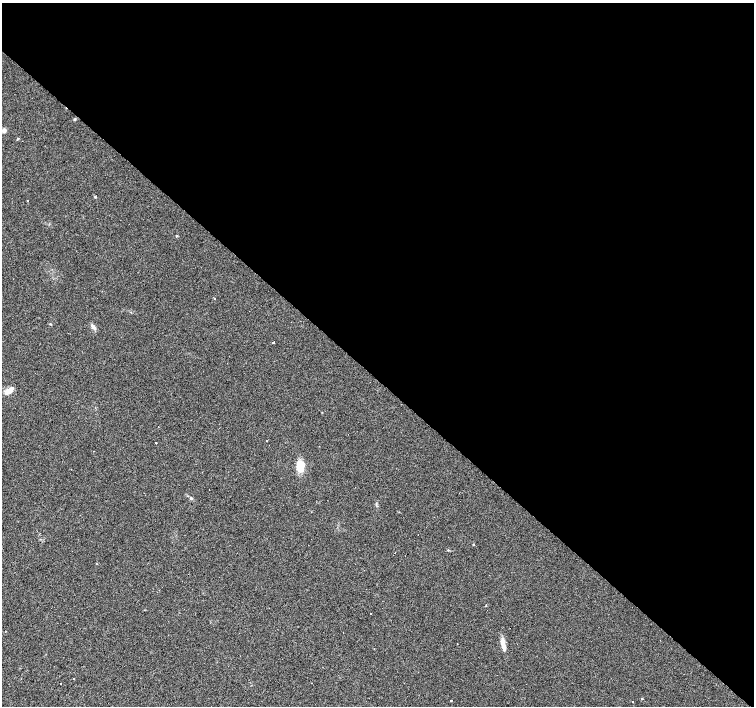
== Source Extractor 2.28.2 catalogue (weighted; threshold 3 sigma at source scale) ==
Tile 3 of 4 x 4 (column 3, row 1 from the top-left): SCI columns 3012-4515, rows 4455-5862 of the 6019 x 6023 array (HDU 1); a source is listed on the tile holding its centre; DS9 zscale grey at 2 x 2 block average (1 PNG px = mean of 2 x 2 image px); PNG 756 x 708 px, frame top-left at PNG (2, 3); no overlay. Shown black and unused: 54% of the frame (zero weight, under 2 of 3 exposures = <1% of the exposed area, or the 3 px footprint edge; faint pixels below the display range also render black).
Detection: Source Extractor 2.28.2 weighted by HDU 2 'WHT'; one run over the whole footprint, this tile lists its part. Background 0.0279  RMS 0.0059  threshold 0.0267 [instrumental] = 3 sigma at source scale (4.5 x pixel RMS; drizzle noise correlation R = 1.50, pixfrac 1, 0.0396/0.0396 arcsec/px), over >= 5 px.
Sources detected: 26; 6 cosmic-ray / hot-pixel residue — not listed; the other 20 listed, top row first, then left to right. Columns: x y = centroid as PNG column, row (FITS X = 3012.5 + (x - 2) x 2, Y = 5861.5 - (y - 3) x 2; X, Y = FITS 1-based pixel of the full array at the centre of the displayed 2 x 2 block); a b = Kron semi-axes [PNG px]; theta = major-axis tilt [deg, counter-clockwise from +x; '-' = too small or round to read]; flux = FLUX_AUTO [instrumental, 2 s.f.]
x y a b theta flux
75 119 4 2 - 1.1
4 130 4 4 - 5.4
18 139 3 2 - 1.6
95 197 3 2 - 0.95
214 298 2 2 - 3.8
93 326 8 4 -53 4.3
273 342 2 2 - 60
9 391 12 5 33 9.9
267 441 2 2 - 0.74
156 443 2 2 - 6.2
300 466 12 8 -88 19
71 469 2 2 - 0.84
191 498 4 3 - 1.9
473 544 3 2 - 0.81
448 550 3 2 - 0.82
503 645 16 4 -78 11
74 678 2 2 - 2.9
642 699 3 2 - 0.68
451 701 2 2 - 6
632 701 2 2 - 1.9
Diffuse or blended objects may show on this block-average render without a row.